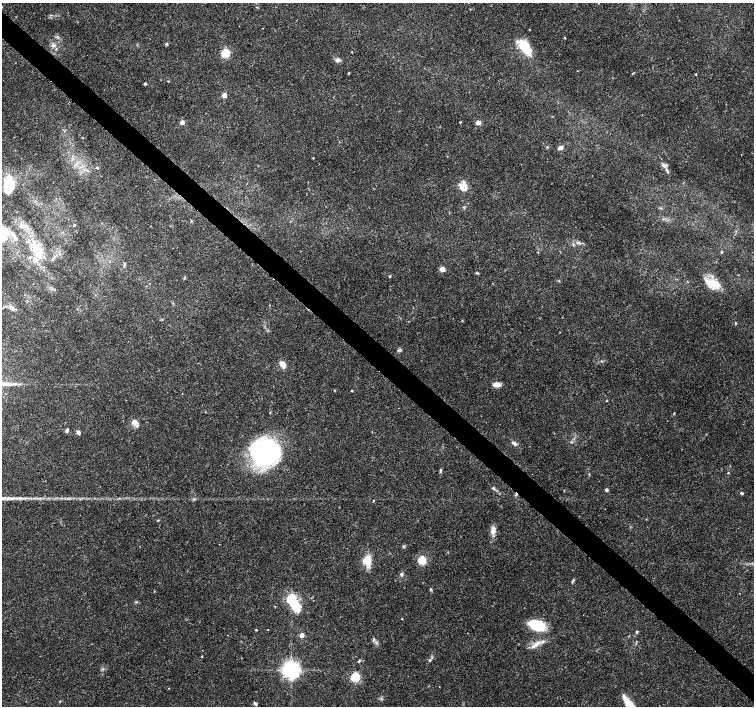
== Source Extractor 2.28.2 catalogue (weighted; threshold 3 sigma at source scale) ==
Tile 6 of 4 x 4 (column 2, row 2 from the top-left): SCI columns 1511-3014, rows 2982-4388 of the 6030 x 6030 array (HDU 1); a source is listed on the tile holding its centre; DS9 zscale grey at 2 x 2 block average (1 PNG px = mean of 2 x 2 image px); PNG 756 x 708 px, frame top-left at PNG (2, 3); no overlay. Shown black and unused: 4% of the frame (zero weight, under 3 of 4 exposures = <1% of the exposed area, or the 3 px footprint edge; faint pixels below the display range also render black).
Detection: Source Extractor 2.28.2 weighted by HDU 2 'WHT'; one run over the whole footprint, this tile lists its part. Background 0.0237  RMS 0.0019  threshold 0.00866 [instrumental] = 3 sigma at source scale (4.5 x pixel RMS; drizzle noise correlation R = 1.50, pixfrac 1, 0.0396/0.0396 arcsec/px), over >= 5 px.
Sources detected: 96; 1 inside a brighter object's white glare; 1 cosmic-ray / hot-pixel residue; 1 long thin detection or spike segment (spike, bleed or trail) — not listed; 6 inside a brighter listed object's ellipse — not listed separately; the other 87 listed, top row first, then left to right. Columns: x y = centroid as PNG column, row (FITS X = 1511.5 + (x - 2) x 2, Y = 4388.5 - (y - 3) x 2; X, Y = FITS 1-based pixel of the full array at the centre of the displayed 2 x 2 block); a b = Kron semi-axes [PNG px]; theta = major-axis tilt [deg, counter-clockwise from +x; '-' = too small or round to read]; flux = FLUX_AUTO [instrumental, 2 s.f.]
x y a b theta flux
529 30 2 2 - 0.21
565 38 3 2 - 0.34
166 44 3 3 - 0.83
53 45 6 4 3 1.4
525 47 20 11 -58 12
352 52 2 2 - 0.3
225 53 3 3 - 30
337 60 7 5 1 1.4
349 73 2 2 - 0.44
633 73 3 3 - 0.33
696 74 2 2 - 0.45
168 81 3 2 - 0.26
145 84 2 2 - 0.94
224 95 3 3 - 7
182 122 3 3 - 4.2
460 122 3 2 - 0.32
478 122 6 5 - 1.6
83 138 3 2 - 0.19
560 148 6 4 28 1.9
313 158 2 2 - 0.35
664 165 7 4 -14 1.2
97 168 3 2 - 0.64
667 171 8 3 -62 0.88
464 184 9 7 -37 2.7
9 185 16 11 86 11
191 221 3 2 - 0.44
74 225 3 3 - 0.37
15 238 11 5 -69 2.3
579 243 5 2 - 0.71
573 245 3 2 - 0.39
538 252 2 2 - 0.26
721 252 3 3 - 0.48
124 265 6 3 77 0.56
442 269 5 5 - 2.4
477 273 4 3 - 0.5
390 276 3 2 - 0.44
185 277 3 2 - 0.38
712 283 25 9 -16 7.6
12 308 8 4 -36 2.4
736 323 3 3 - 0.43
398 350 4 4 - 0.76
601 361 3 3 - 0.37
283 364 10 6 -54 2.8
497 385 9 5 -3 2.8
334 390 3 2 - 0.31
352 391 2 2 - 0.47
606 401 3 2 - 0.26
674 413 3 3 - 0.3
134 422 8 7 - 2.5
67 430 5 3 - 1.3
78 432 5 4 - 1.5
572 442 4 3 - 0.47
514 443 7 4 -25 1.4
264 452 30 27 5 70
441 470 5 3 - 0.67
728 473 3 2 - 0.27
493 488 4 3 - 0.5
606 490 3 2 - 1.4
742 493 3 2 - 1
194 499 3 2 - 0.42
373 501 2 2 - 0.27
158 520 4 2 - 0.32
493 531 11 6 79 2.9
404 546 4 4 - 0.58
422 560 9 8 - 6.1
368 561 14 10 -55 6.7
401 574 5 4 - 1
572 582 4 2 - 0.44
430 589 4 3 - 0.5
291 599 4 4 - 52
137 602 4 2 - 0.38
296 606 16 10 -73 9.7
402 619 2 2 - 0.28
537 625 14 8 -20 23
268 629 2 2 - 0.2
256 630 2 2 - 0.41
637 632 5 3 - 0.56
302 635 3 3 - 5.6
537 644 15 6 32 3.8
202 656 3 2 - 0.26
430 660 3 3 - 0.52
359 661 4 3 - 0.58
291 670 5 5 - 270
355 677 3 3 - 42
169 688 2 2 - 0.19
255 703 5 4 - 0.85
630 705 22 7 -52 12
Isophote crosses this tile's border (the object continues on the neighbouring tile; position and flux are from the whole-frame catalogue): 1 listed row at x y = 630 705
Diffuse or blended objects may show on this block-average render without a row.